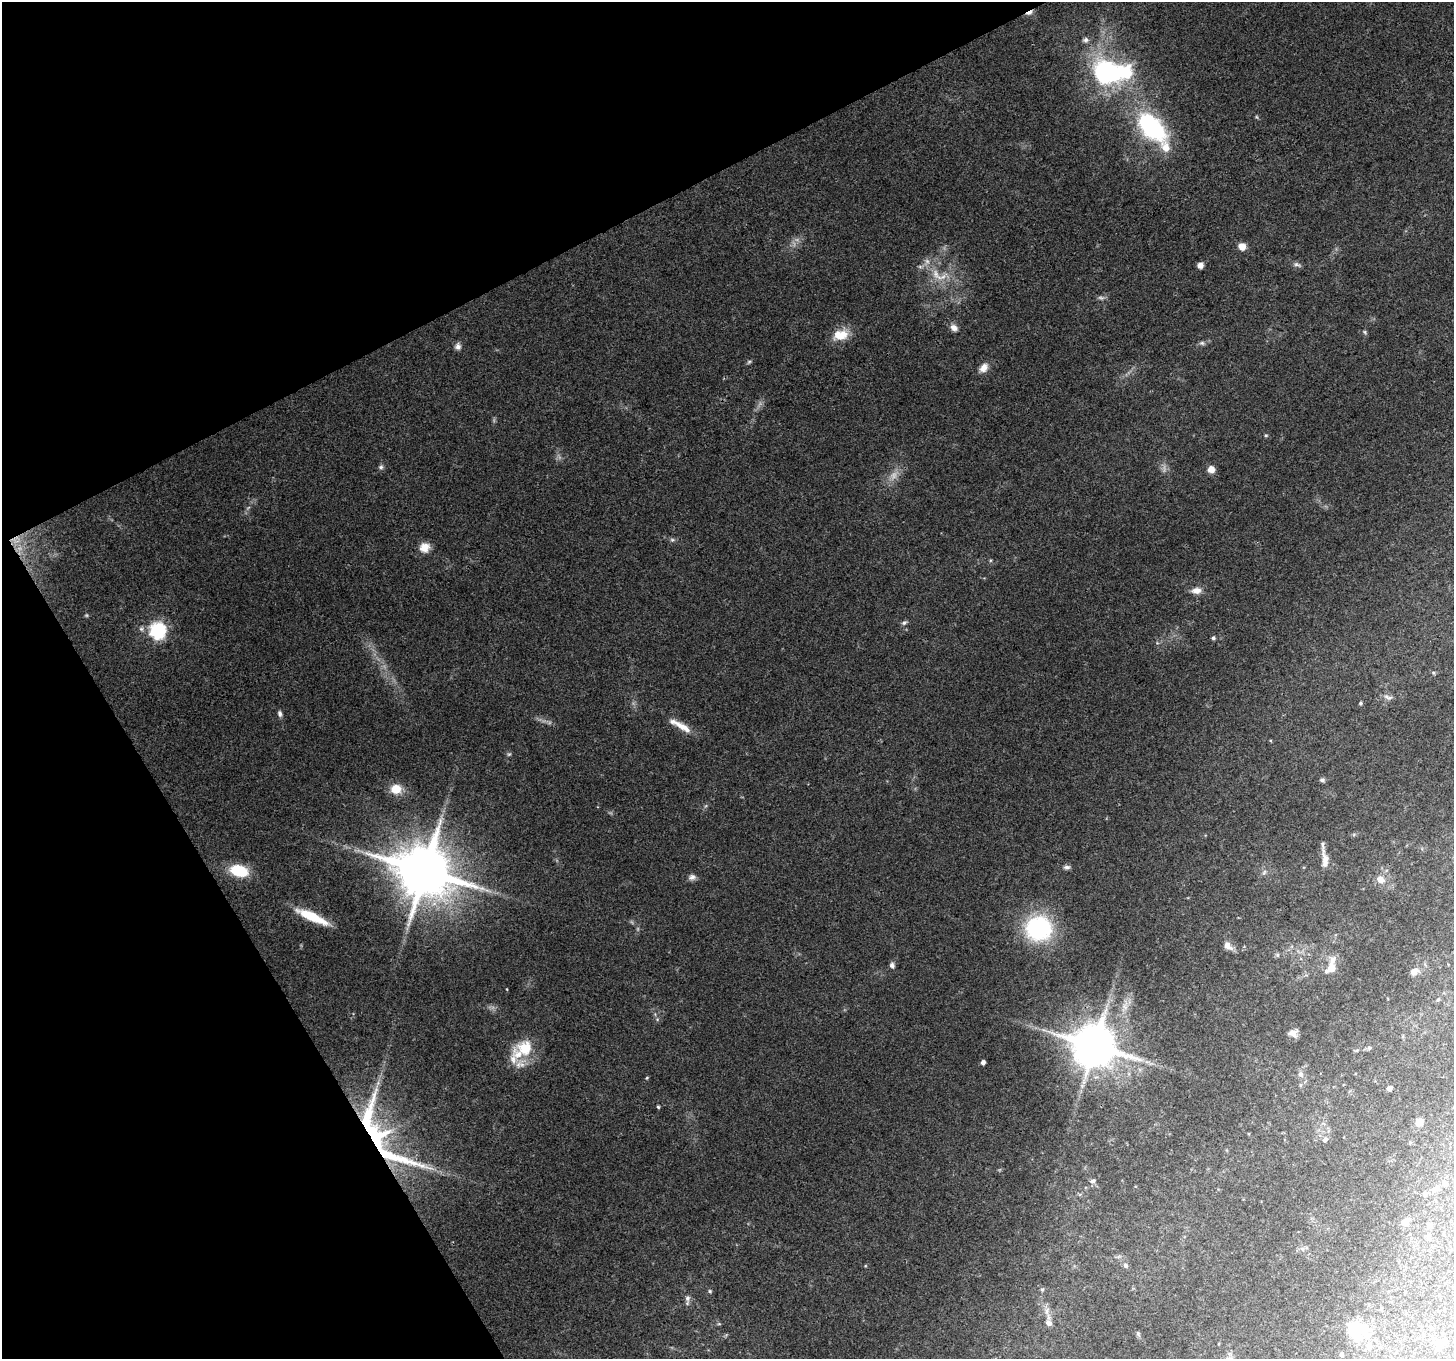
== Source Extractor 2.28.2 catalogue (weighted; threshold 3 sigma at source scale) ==
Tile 5 of 4 x 4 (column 1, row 2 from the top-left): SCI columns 1-1452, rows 2823-4179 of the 5811 x 5704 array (HDU 1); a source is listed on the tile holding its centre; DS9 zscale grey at full resolution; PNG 1456 x 1361 px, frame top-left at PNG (2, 2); no overlay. Shown black and unused: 25% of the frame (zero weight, under 3 of 4 exposures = <1% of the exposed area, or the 3 px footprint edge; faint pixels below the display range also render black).
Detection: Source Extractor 2.28.2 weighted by HDU 2 'WHT'; one run over the whole footprint, this tile lists its part. Background 0.1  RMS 0.0054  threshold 0.0242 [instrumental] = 3 sigma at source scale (4.5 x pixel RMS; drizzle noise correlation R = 1.50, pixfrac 1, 0.0396/0.0396 arcsec/px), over >= 5 px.
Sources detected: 101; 9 too faint to see at this stretch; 3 inside a brighter object's white glare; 1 long thin detection or spike segment (spike, bleed or trail) — not listed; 7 inside a brighter listed object's ellipse — not listed separately; the other 81 listed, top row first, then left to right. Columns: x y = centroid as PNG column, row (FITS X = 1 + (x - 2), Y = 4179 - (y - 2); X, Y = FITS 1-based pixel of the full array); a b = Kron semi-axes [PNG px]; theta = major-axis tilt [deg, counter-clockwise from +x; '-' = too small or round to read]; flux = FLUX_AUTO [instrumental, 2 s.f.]
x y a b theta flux
1029 13 10 4 25 2.3
1086 40 8 7 - 1.7
1106 73 42 29 1 81
1257 117 6 3 -70 0.62
1152 127 41 22 -47 65
1242 247 9 8 - 4.5
1297 264 13 5 -18 1.7
1200 265 5 5 - 3.6
937 275 24 10 -50 9.8
954 328 10 8 -37 3.2
1365 332 7 4 -29 0.89
840 335 21 13 17 11
1202 343 8 6 -1 1.4
458 346 9 8 - 2.3
749 362 6 5 - 0.92
984 368 13 9 48 4.3
1266 435 5 4 - 0.7
381 467 7 6 - 1.3
1211 469 5 5 - 7.4
425 547 12 11 - 6
1196 591 14 8 6 4.2
904 623 8 5 38 1.3
141 629 8 6 -1 1.7
158 631 7 7 - 150
1213 638 5 5 - 1.1
1433 673 5 4 - 0.78
1388 697 14 6 -24 2.3
1360 703 4 4 - 0.84
280 714 8 6 -79 1.6
681 726 19 10 -30 5.8
509 754 6 6 - 0.9
1322 780 6 5 - 1.5
396 789 11 9 1 10
1325 859 27 7 -84 5.7
1067 867 9 5 5 1.6
239 871 18 11 -15 24
425 871 17 15 -18 3800
1264 872 8 6 68 1.5
692 877 10 7 7 2.3
1381 880 10 8 -38 4.9
312 917 37 8 -25 19
1039 928 27 25 2 66
1228 946 12 7 -47 4.1
1277 955 6 5 - 1
892 965 8 6 -75 1.8
1331 967 17 7 83 9.6
1414 972 10 8 34 3.4
507 989 4 2 - 0.39
1438 1000 5 4 - 0.68
1125 1006 21 9 74 6.9
657 1019 6 4 -19 0.76
1293 1033 11 9 0 3.5
1095 1046 13 12 - 2500
525 1048 29 22 7 18
1369 1048 6 5 - 1.1
983 1062 4 4 - 1.9
1300 1074 8 7 - 2.1
647 1078 5 4 - 0.57
1389 1088 5 5 - 2
658 1107 4 3 - 0.71
1419 1122 9 8 - 3.3
373 1133 74 27 -78 86
1325 1139 8 6 62 1.9
1093 1181 8 6 29 1.7
1446 1184 5 5 - 1.1
1425 1194 5 5 - 1.1
1405 1222 9 7 36 3.2
1302 1249 7 5 -49 1.4
1126 1265 7 6 - 1.6
1042 1290 6 5 - 0.78
710 1291 5 5 - 0.82
687 1298 10 7 86 2.2
1047 1311 12 6 79 2.6
1049 1323 10 8 -66 2.6
719 1324 6 4 -18 0.67
1356 1333 12 10 -57 14
1138 1334 7 5 -73 1.1
1369 1346 9 6 -73 1.5
1439 1347 12 6 65 2.4
1342 1354 4 3 - 0.66
1229 1358 7 6 - 1.8
Overlapping masked pixels (flux is a lower limit): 3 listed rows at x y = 1029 13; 1095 1046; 373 1133
Isophote crosses this tile's border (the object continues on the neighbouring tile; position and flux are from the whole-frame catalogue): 1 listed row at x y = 1229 1358